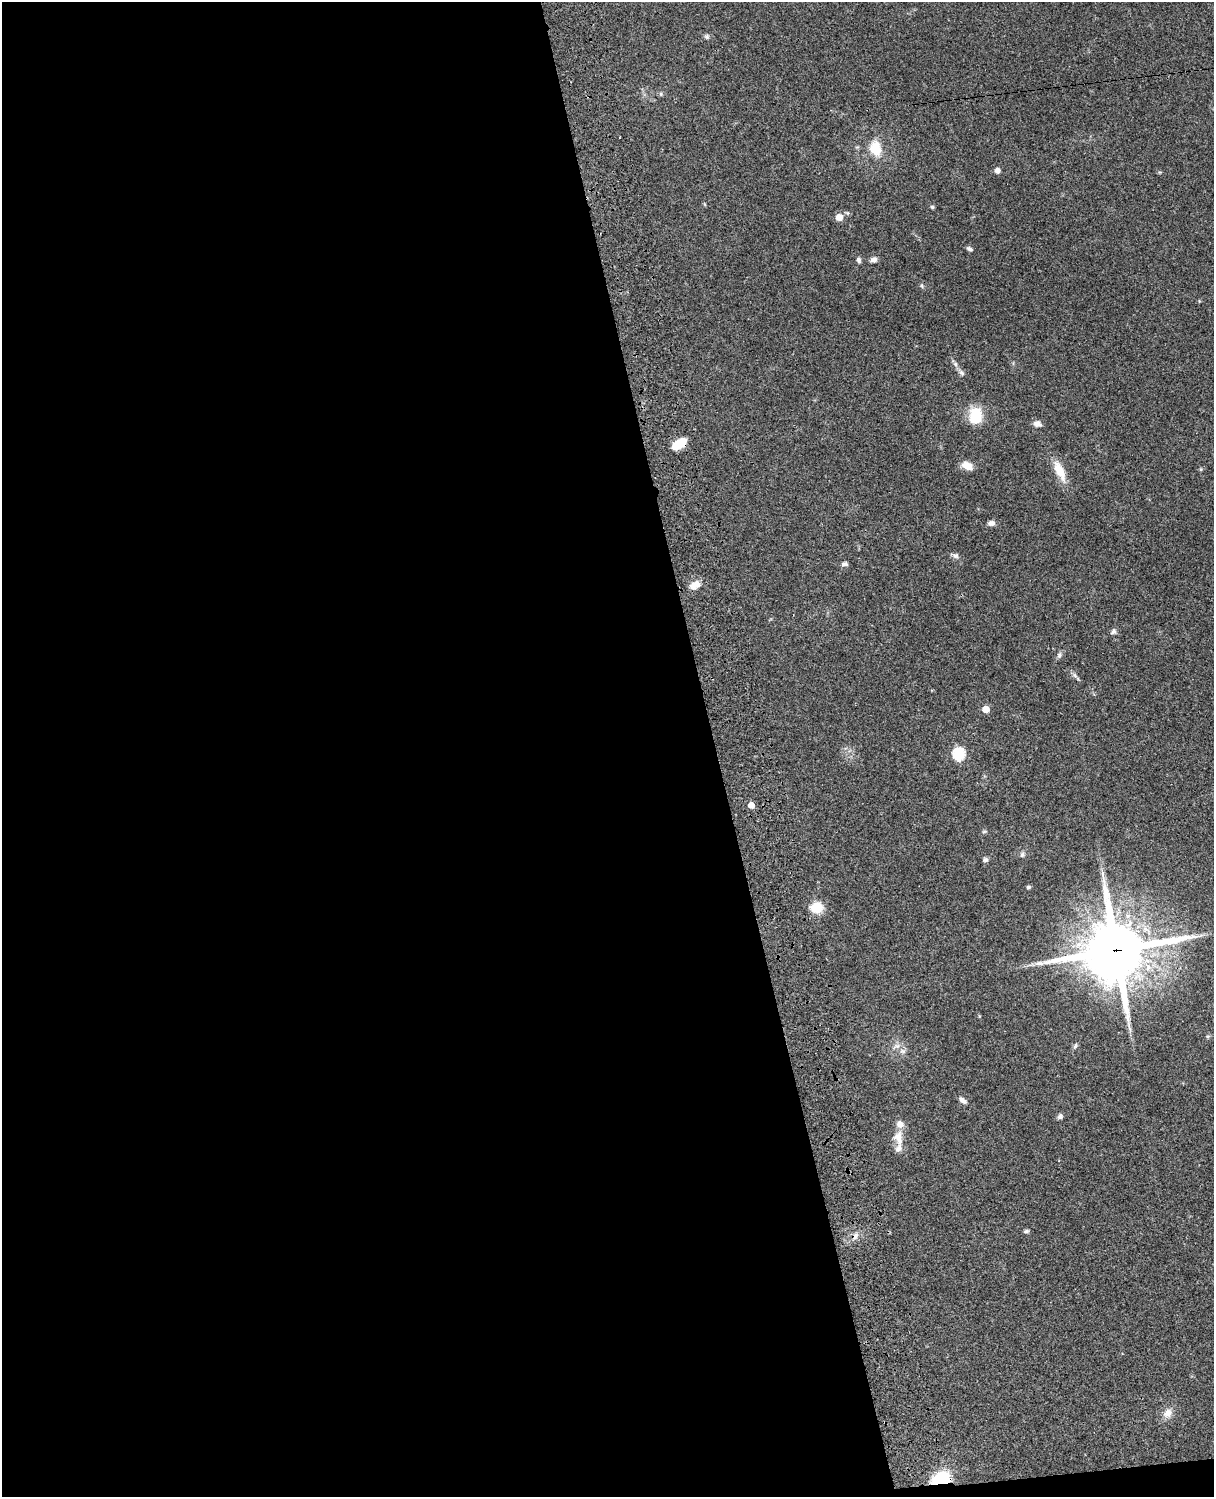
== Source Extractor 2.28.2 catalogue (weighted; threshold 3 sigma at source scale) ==
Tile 9 of 4 x 3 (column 1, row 3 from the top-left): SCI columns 122-1333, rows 278-1772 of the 5085 x 4926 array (HDU 1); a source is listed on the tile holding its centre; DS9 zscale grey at full resolution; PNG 1216 x 1499 px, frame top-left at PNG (2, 2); no overlay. Shown black and unused: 59% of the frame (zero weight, under 3 of 4 exposures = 6% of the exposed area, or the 3 px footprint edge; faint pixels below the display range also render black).
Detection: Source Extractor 2.28.2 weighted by HDU 2 'WHT'; one run over the whole footprint, this tile lists its part. Background 0.0752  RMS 0.0058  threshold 0.0259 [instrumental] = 3 sigma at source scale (4.5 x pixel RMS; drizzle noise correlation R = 1.50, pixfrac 1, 0.05/0.05 arcsec/px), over >= 5 px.
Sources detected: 48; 2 inside a brighter listed object's ellipse — not listed separately; the other 46 listed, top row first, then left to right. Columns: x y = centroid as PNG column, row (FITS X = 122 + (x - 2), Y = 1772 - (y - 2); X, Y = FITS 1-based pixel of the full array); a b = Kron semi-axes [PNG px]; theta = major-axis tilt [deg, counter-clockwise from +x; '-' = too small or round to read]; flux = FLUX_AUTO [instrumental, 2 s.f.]
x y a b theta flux
707 37 7 7 - 1.3
661 94 6 5 - 0.88
857 147 5 5 - 0.73
875 148 18 13 -78 13
997 170 5 4 - 3.4
932 207 5 4 - 0.81
839 217 8 7 - 4.6
970 249 7 5 -29 1.3
859 260 8 5 -83 1.5
874 260 7 6 - 2.4
922 286 6 4 -71 0.82
955 364 7 6 - 1.4
962 373 10 7 -57 1.8
976 415 16 12 84 19
1037 424 10 7 -11 2.9
679 444 14 7 32 15
967 465 13 8 -25 5.8
1201 469 6 4 72 0.62
1059 471 30 10 -65 11
992 523 8 6 1 2.6
955 556 9 7 -27 1.8
844 564 8 6 11 1.5
695 585 15 9 25 5
1113 631 8 7 - 1.6
1059 655 9 6 63 1.7
1075 675 8 6 -47 1.6
986 709 5 5 - 9.2
959 754 6 6 - 64
751 805 5 4 - 5.9
984 832 6 4 2 0.78
1022 855 7 6 - 1.4
985 860 6 5 - 1.5
1028 887 5 5 - 0.94
817 907 12 11 - 12
1116 950 21 20 - 4000
1208 1036 6 4 18 0.8
896 1046 15 7 24 3.2
1075 1046 9 4 60 1.2
903 1051 9 7 -1 2.1
963 1100 11 6 -38 2.2
1060 1116 7 6 - 1.7
898 1138 23 13 -79 7.8
1026 1231 7 5 11 1.1
855 1236 11 7 59 2.9
1168 1413 13 10 44 4.9
941 1479 13 9 23 34
Overlapping masked pixels (flux is a lower limit): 3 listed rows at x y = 679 444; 1116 950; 941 1479